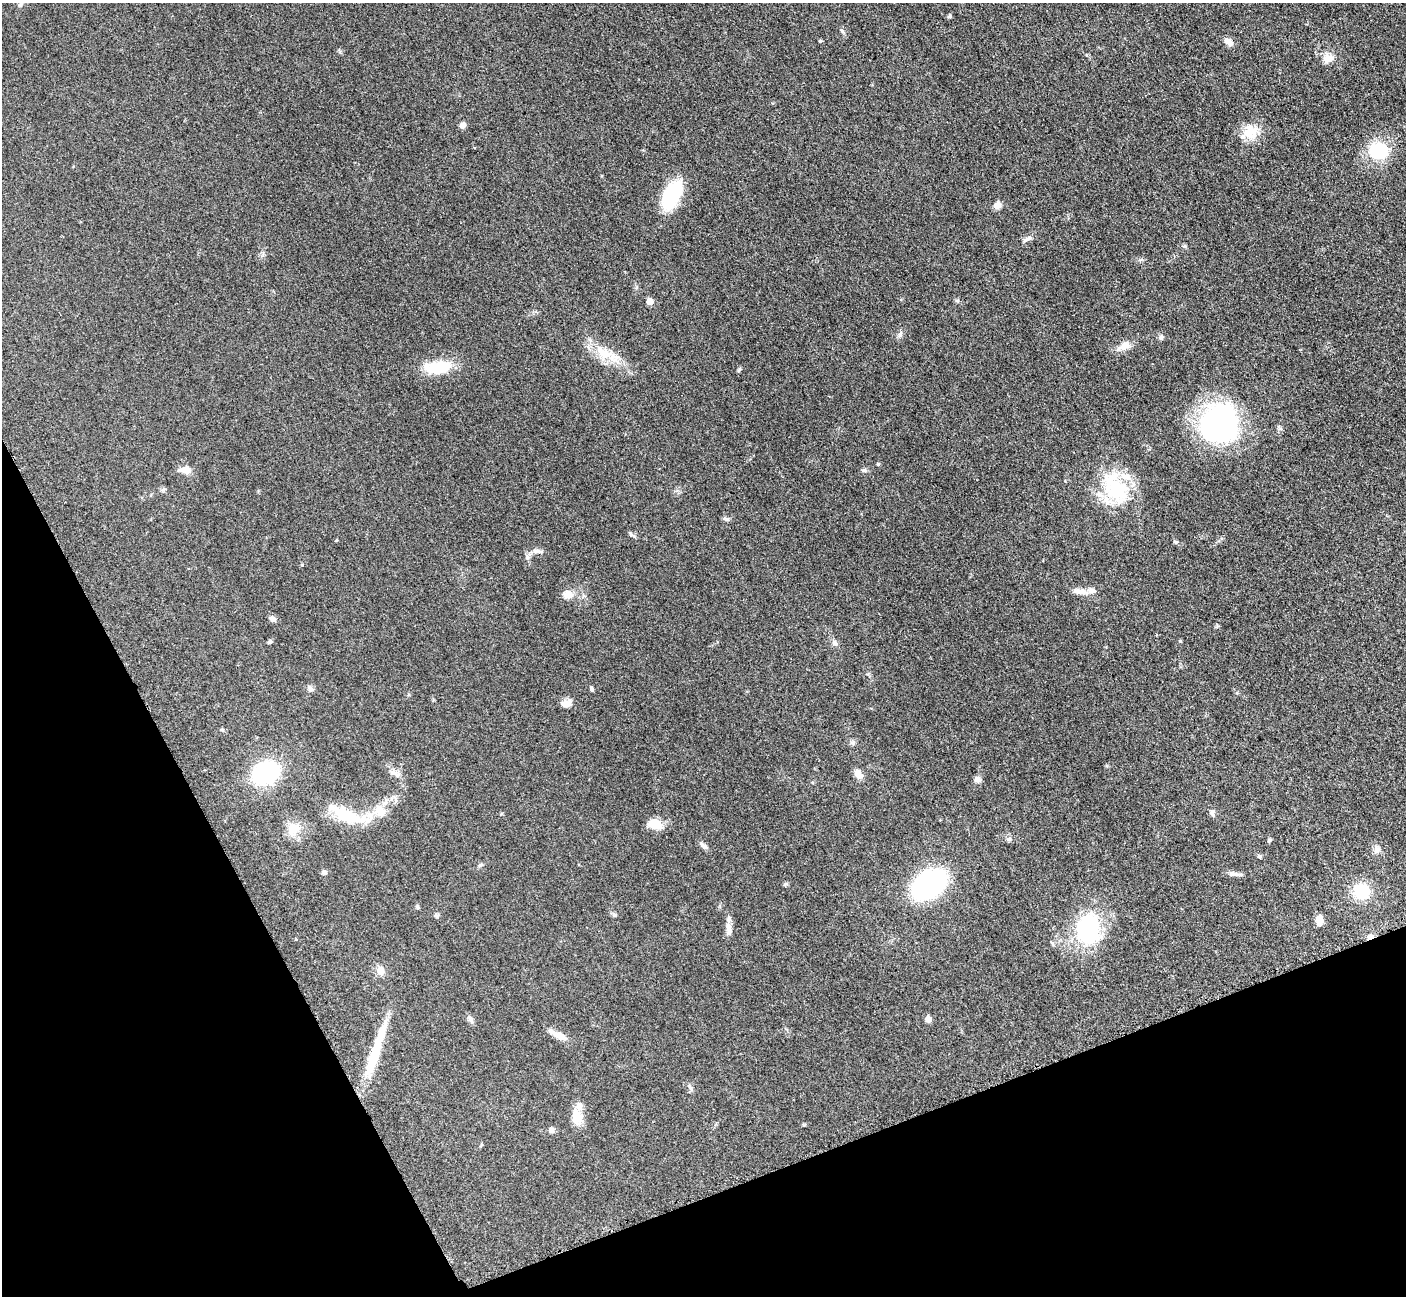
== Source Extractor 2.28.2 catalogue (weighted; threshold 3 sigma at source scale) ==
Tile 14 of 4 x 4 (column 2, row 4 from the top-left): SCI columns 1423-2826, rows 297-1590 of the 5699 x 5661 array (HDU 1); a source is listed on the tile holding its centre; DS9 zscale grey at full resolution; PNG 1408 x 1298 px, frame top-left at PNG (2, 3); no overlay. Shown black and unused: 21% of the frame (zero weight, under 3 of 5 exposures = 4% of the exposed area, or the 3 px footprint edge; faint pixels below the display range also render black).
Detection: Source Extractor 2.28.2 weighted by HDU 2 'WHT'; one run over the whole footprint, this tile lists its part. Background 0.0521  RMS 0.0055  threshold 0.0248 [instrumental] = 3 sigma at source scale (4.5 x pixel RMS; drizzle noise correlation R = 1.50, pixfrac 1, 0.05/0.05 arcsec/px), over >= 5 px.
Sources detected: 77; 1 inside a brighter object's white glare — not listed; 3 inside a brighter listed object's ellipse — not listed separately; the other 73 listed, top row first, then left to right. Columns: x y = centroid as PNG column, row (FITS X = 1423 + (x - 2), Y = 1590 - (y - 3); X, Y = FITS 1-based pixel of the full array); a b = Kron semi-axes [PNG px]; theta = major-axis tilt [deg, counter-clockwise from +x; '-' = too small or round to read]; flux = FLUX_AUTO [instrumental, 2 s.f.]
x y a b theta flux
21 4 9 6 60 1.5
950 16 5 5 - 0.76
842 31 7 4 -45 0.88
820 41 4 4 - 0.64
1228 42 11 7 -39 3.6
1328 58 14 12 -8 5.2
462 125 6 6 - 2.8
1250 132 21 19 -67 11
1378 151 17 14 -8 31
671 195 28 14 62 37
997 205 8 7 - 3.7
1027 239 16 5 24 2
649 301 5 5 - 7.9
900 335 8 5 83 1.4
1161 337 7 5 88 1.3
1124 346 17 10 23 5.1
604 353 30 15 -31 14
438 367 31 14 2 20
739 370 8 3 63 0.79
1219 423 39 38 - 110
878 464 4 4 - 0.65
185 470 17 9 -8 4.2
864 470 8 5 -2 1.1
1115 488 48 29 -61 37
727 519 9 4 -19 1
631 534 9 3 -45 0.93
1176 542 5 5 - 0.72
538 551 15 5 -5 2.6
1080 591 20 7 -6 4.7
568 594 10 8 -6 5.5
272 619 8 6 -29 2.3
270 642 6 5 - 0.9
835 643 8 5 -60 1.5
591 688 6 4 -72 0.94
311 689 9 7 -26 1.7
566 703 15 9 15 3.6
222 730 6 4 -18 0.67
853 743 8 6 14 1.4
265 773 18 13 29 81
395 773 19 7 -24 3.4
858 774 13 8 -53 3.6
977 779 8 8 - 2
379 811 19 16 -24 10
1212 813 8 6 -54 1.7
347 815 44 14 -20 25
655 824 16 10 -15 9.7
293 829 21 16 59 8.4
1269 840 6 5 - 0.89
704 846 14 5 -38 1.9
1377 849 10 9 - 2.5
1259 856 5 5 - 0.86
480 865 7 4 44 0.92
324 872 6 6 - 1.5
1232 874 11 6 -10 2.2
785 884 6 4 19 0.79
929 884 22 14 37 170
1361 891 17 15 -12 20
417 907 6 4 -44 0.85
436 915 7 6 - 1.1
614 915 8 5 -50 1.2
1319 919 12 7 87 4.4
1088 929 32 23 81 57
729 930 18 8 -85 4
1370 937 10 5 27 2.4
296 939 4 3 - 0.4
380 971 11 9 -73 4.4
928 1019 5 5 - 5.4
471 1020 11 6 -59 1.7
558 1035 25 7 -27 5.4
373 1059 45 12 71 20
690 1087 8 4 -45 1.1
577 1117 23 12 -83 8.9
551 1130 6 6 - 2.3
Overlapping masked pixels (flux is a lower limit): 1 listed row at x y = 1370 937
Isophote crosses this tile's border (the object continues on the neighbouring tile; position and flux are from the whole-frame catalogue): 1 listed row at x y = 21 4
Unlisted compact peaks at least as high as the median listed source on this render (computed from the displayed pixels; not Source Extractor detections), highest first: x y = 302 565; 1180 641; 957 301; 804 1125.